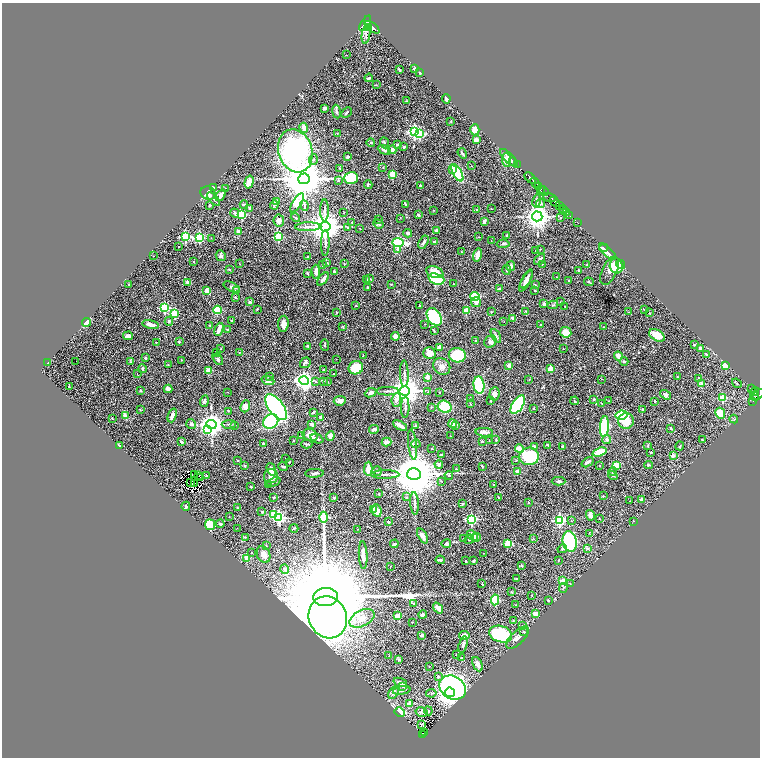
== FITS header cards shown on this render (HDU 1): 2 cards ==
NAXIS1  =                 1516
NAXIS2  =                 1511

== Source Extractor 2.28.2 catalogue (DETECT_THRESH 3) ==
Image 1516 x 1511 px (HDU 1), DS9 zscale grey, zoomed out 1/2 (1 PNG px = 2 x 2 image px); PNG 762 x 760 px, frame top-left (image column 1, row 1510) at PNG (2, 3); each listed source drawn as its Kron ellipse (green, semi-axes under 4 px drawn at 4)
Background 0.83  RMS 0.034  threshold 0.101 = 3 sigma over >= 5 px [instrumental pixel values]
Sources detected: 538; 46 cannot appear on this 1/2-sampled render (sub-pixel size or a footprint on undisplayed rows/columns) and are neither listed nor drawn; the other 492 listed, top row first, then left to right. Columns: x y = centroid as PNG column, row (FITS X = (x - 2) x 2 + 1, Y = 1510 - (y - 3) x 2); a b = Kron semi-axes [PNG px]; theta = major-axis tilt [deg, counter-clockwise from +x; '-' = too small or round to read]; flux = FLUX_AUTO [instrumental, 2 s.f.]
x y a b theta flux
365 23 9 4 58 8800
368 27 3 2 - 800
372 27 9 4 -36 3100
366 34 9 3 83 12
346 55 2 1 - 2
399 69 4 2 - 6.8
414 69 2 2 - 13
420 73 2 2 - 6.8
369 78 4 2 - 8.5
376 85 2 2 - 2.2
446 99 5 2 - 15
406 101 3 2 - 3
324 108 3 3 - 15
336 111 7 4 -81 11
346 113 6 2 45 9.8
451 121 2 2 - 5
304 128 5 4 - 36
475 130 5 4 - 66
414 132 4 3 - 1000
337 133 3 3 - 3.3
420 134 3 3 - 400
476 140 3 3 - 27
371 142 4 3 - 7.2
384 143 5 3 - 11
398 145 2 2 - 38
404 147 3 3 - 11
384 150 7 3 -29 20
392 150 4 3 - 29
295 151 22 17 -72 2200
462 153 5 3 - 10
348 157 4 2 - 6.8
509 158 11 4 -46 21
313 159 5 3 - 9.6
506 160 7 4 -86 17
513 161 2 1 - 11
517 165 2 1 - 16
472 166 3 2 - 2.3
340 168 3 2 - 5
383 168 2 2 - 2.9
452 169 3 2 - 84
457 173 9 4 -61 440
392 174 3 3 - 220
351 178 7 6 - 340
530 178 6 2 -46 860
304 179 6 5 - 27000
339 180 4 2 - 5.5
249 182 6 4 74 48
535 183 5 2 - 1000
368 184 4 2 - 6.8
420 186 3 2 - 12
214 187 3 2 - 12
538 187 4 2 - 190
225 188 2 1 - 2.3
540 189 4 2 - 240
544 191 5 3 - 490
208 193 7 6 - 55
221 195 6 3 52 53
550 197 7 3 -19 580
214 199 8 2 -48 8.9
276 201 4 3 - 17
537 201 7 3 80 9.9
555 202 6 3 -50 1700
297 203 11 4 57 440
541 203 4 4 - 17
405 204 3 2 - 5.5
210 205 3 3 - 10
244 205 4 3 - 6.9
274 205 4 2 - 10
304 206 5 3 - 9.7
560 206 3 1 - 250
250 208 4 3 - 14
562 208 2 2 - 660
491 209 2 1 - 2.4
325 210 11 3 -90 16
433 210 2 2 - 2.7
477 210 2 2 - 9.8
564 210 2 2 - 590
344 212 2 2 - 3
235 213 5 3 - 11
567 213 3 2 - 120
241 214 4 4 - 390
418 215 3 2 - 12
537 216 5 5 - 6100
570 216 2 1 - 95
295 218 5 2 - 7.4
400 218 3 3 - 2.9
560 218 3 2 - 4
378 220 3 2 - 2.2
279 221 6 5 - 29
484 221 3 2 - 17
352 222 3 2 - 3.2
577 222 2 1 - 8.8
378 224 5 3 - 13
325 226 5 5 - 13000
308 227 13 3 1 24
348 227 4 3 - 8.4
360 228 2 2 - 2.6
436 230 4 3 - 10
238 232 2 2 - 100
407 233 4 4 - 11
507 235 3 3 - 5.9
185 237 3 3 - 670
278 237 3 3 - 440
479 237 3 2 - 2.7
199 238 4 3 - 600
211 238 2 1 - 2.1
491 241 2 2 - 2.2
423 242 7 3 58 17
434 242 2 2 - 24
325 243 13 3 90 21
398 243 5 3 - 1000
503 244 6 2 3 6.9
178 246 2 2 - 2.8
604 248 4 2 - 8.1
540 249 2 2 - 4.4
398 250 3 2 - 45
461 251 2 1 - 1.7
536 251 2 2 - 3.9
608 252 11 4 -43 43
478 255 6 4 75 53
153 256 2 1 - 2.8
221 256 5 5 - 16
307 256 2 1 - 3.4
540 259 7 3 49 18
194 262 2 2 - 9.3
327 263 3 3 - 4.9
240 264 2 2 - 1.9
344 264 3 3 - 5.1
542 264 3 3 - 3.9
620 264 5 3 - 110
323 265 3 2 - 3.4
587 265 2 2 - 2.7
510 266 5 3 - 31
616 266 7 6 - 170
229 270 3 3 - 4.2
506 270 5 2 - 6.7
579 271 2 2 - 24
610 271 15 7 64 35
316 272 7 3 -86 29
334 272 4 2 - 12
435 272 9 5 -19 73
307 273 3 3 - 6.2
556 277 2 2 - 3.1
323 279 7 3 52 30
370 279 3 3 - 4.4
436 279 8 5 -20 400
527 279 10 4 62 41
366 280 3 2 - 4.3
568 280 2 2 - 7.7
526 281 12 3 62 34
188 282 4 3 - 27
589 282 5 2 - 6.2
391 284 2 2 - 3.9
453 284 2 1 - 2.9
129 285 3 2 - 4.6
535 285 4 2 - 5.6
232 287 9 3 -26 14
368 288 3 2 - 7.9
499 289 3 2 - 6.7
207 291 3 2 - 90
236 291 2 2 - 29
535 291 2 2 - 6.2
475 296 5 4 - 360
235 297 2 2 - 13
250 302 3 3 - 9.3
476 302 5 5 - 25
561 302 3 2 - 3.1
544 304 2 2 - 53
420 305 2 2 - 4
553 305 5 3 - 7.3
356 306 3 2 - 3.7
565 306 3 2 - 2.9
164 308 3 3 - 550
257 309 3 2 - 4.5
644 309 2 1 - 2.1
218 310 4 4 - 180
466 311 2 2 - 150
526 311 3 2 - 5.2
337 312 3 2 - 3.2
491 312 3 2 - 3.6
628 312 3 2 - 2.9
649 313 3 2 - 4.2
175 314 3 3 - 310
434 317 10 6 -57 420
512 318 2 2 - 24
232 320 3 3 - 6.2
169 321 4 3 - 8.4
504 321 2 2 - 2.2
87 322 5 3 - 130
283 324 8 5 83 39
425 324 4 2 - 3.2
540 324 2 2 - 6.1
151 325 8 4 -12 37
210 325 3 2 - 4.8
343 326 3 2 - 3.4
603 327 2 1 - 2.3
219 329 7 3 71 46
227 330 3 2 - 4.2
434 331 3 2 - 5.8
566 332 6 5 - 68
657 335 8 5 -30 72
128 336 5 3 - 30
395 336 4 3 - 40
496 336 7 4 -60 14
476 341 3 2 - 5.9
156 342 2 1 - 2.5
179 342 2 2 - 5.4
490 342 6 5 - 16
325 345 6 2 -86 6.5
694 345 2 2 - 5.8
308 346 3 3 - 9.9
439 347 4 3 - 48
221 348 3 2 - 2.5
700 348 2 2 - 9.5
564 349 2 1 - 1.7
239 352 2 2 - 2.5
217 353 2 2 - 3.6
429 353 6 5 - 61
706 354 4 2 - 3.9
363 355 2 1 - 3.8
457 355 8 7 - 370
618 356 4 3 - 41
145 358 3 3 - 8.4
218 359 6 4 -52 14
336 359 2 1 - 1.8
181 360 3 2 - 2.4
76 361 2 1 - 26
130 362 4 3 - 7.1
624 362 4 3 - 13
47 363 2 1 - 3.8
305 363 6 5 - 15
168 365 3 2 - 3.1
509 365 3 3 - 39
725 365 3 2 - 200
442 366 9 7 -41 42
356 368 7 6 - 170
143 369 4 2 - 8.4
323 369 2 2 - 3
550 369 3 2 - 180
208 370 2 2 - 120
137 374 2 1 - 2.1
334 374 3 3 - 4.5
404 374 13 3 -88 17
269 377 4 2 - 4.6
427 377 2 2 - 82
677 377 3 2 - 2.7
699 378 2 2 - 26
602 379 3 2 - 2.8
529 380 3 2 - 3
268 381 6 4 -19 25
304 381 5 4 - 3500
316 381 2 2 - 8.4
323 381 4 3 - 6.3
327 382 2 2 - 4.4
737 383 5 2 - 5.3
701 384 2 2 - 84
479 385 9 5 -82 490
69 387 4 1 - 5
752 388 2 1 - 5.4
168 389 4 3 - 33
140 390 3 2 - 3.6
388 391 11 3 1 15
405 391 5 4 - 11000
228 392 2 2 - 2.8
428 392 4 3 - 5.9
440 392 2 2 - 2.6
755 392 4 2 - 170
371 393 6 4 25 19
494 394 7 5 83 26
666 395 6 4 -35 17
758 395 7 3 41 430
754 396 4 2 - 200
470 398 3 2 - 2.7
722 398 3 3 - 240
396 400 7 5 84 21
594 400 4 2 - 4
204 401 6 3 71 16
340 401 6 4 8 34
491 401 3 3 - 4.4
574 401 4 3 - 5.7
609 401 3 2 - 3.6
655 401 2 2 - 9.2
753 401 4 2 - 32
602 403 3 2 - 3.2
470 404 3 2 - 3.8
518 405 10 5 57 680
245 406 6 4 68 34
276 407 15 7 -53 1700
405 407 10 3 89 14
431 407 2 2 - 3.3
445 407 7 6 - 280
140 409 2 2 - 7.4
534 409 2 2 - 14
642 409 3 2 - 4
228 411 3 2 - 2.2
313 412 4 2 - 12
720 413 6 4 -64 110
172 415 7 3 70 29
622 415 6 4 10 480
125 416 4 3 - 35
321 417 3 3 - 22
112 419 4 2 - 3.4
734 419 4 3 - 5.8
271 421 8 7 - 450
626 421 8 7 - 100
191 424 5 4 - 12
211 424 5 4 - 6300
229 424 7 3 2 12
312 424 3 3 - 23
453 424 4 4 - 46
235 425 2 2 - 3
456 425 3 3 - 5.6
400 426 7 3 -29 33
416 426 4 4 - 11
604 427 10 4 85 500
671 428 4 2 - 8.7
374 429 5 2 - 15
208 430 4 3 - 92
484 432 9 4 -4 26
310 435 8 6 -21 49
301 436 2 2 - 3.6
330 436 5 4 - 44
450 436 3 2 - 2.9
317 439 7 2 -19 15
607 439 5 4 - 11
496 440 2 2 - 4
702 440 4 2 - 5.3
293 441 2 2 - 4.4
482 441 3 3 - 4.9
489 441 3 2 - 2.7
181 442 3 3 - 13
386 442 5 4 - 24
263 443 2 2 - 24
307 444 6 3 -1 7.2
416 444 4 3 - 9.8
119 445 4 3 - 5.5
413 445 15 4 -84 24
548 445 4 3 - 5.9
534 446 4 3 - 4.9
563 446 4 3 - 7.7
648 446 4 3 - 5
680 446 4 3 - 6.4
432 449 2 2 - 9.8
519 449 4 3 - 88
600 452 7 3 21 180
651 452 3 2 - 3.6
441 454 2 2 - 6.5
673 455 2 2 - 66
529 456 10 8 3 360
285 458 2 1 - 2.4
516 460 3 2 - 4.3
237 461 2 2 - 2.7
289 462 3 2 - 4.3
587 462 7 3 34 20
439 465 4 4 - 22
616 465 4 3 - 79
648 465 4 3 - 5.7
244 466 3 3 - 6.6
283 466 5 3 - 10
482 466 3 2 - 7
600 466 2 2 - 2.9
271 469 6 4 -71 71
368 469 7 3 87 65
456 469 2 2 - 13
377 471 4 4 - 12
518 471 3 3 - 33
613 472 4 3 - 9.2
314 473 9 3 3 16
385 474 14 3 0 22
414 474 6 6 - 39000
194 475 2 1 - 0.7
199 475 2 1 - 1.3
449 475 4 4 - 7.3
206 476 4 2 - 4.3
271 476 7 7 - 64
613 476 5 3 - 7.1
201 477 2 1 - 4.2
441 481 3 2 - 3
558 481 7 3 -1 15
191 482 2 1 - 1.2
274 482 7 3 22 11
194 483 2 1 - 1.6
268 485 2 1 - 2.2
493 485 2 2 - 9.5
251 487 2 2 - 5.3
379 494 2 2 - 5.3
603 496 2 2 - 5.5
406 497 3 2 - 4.2
274 498 3 2 - 6.2
334 498 2 2 - 9.6
499 498 3 2 - 5.4
642 499 3 3 - 13
630 501 2 1 - 1.6
415 503 11 3 -87 15
528 503 2 2 - 11
463 504 4 3 - 6.2
186 506 4 2 - 7.9
237 508 3 2 - 5
374 509 3 3 - 57
377 511 6 4 -82 57
262 512 2 2 - 19
274 514 3 3 - 240
590 515 5 4 - 21
229 517 2 1 - 1.9
323 517 5 3 - 470
279 518 4 3 - 900
471 519 4 3 - 820
599 519 3 2 - 2.7
560 520 4 3 - 980
571 521 3 2 - 4
634 521 3 2 - 3.5
388 522 2 2 - 23
220 524 4 3 - 12
210 525 5 5 - 130
237 528 2 2 - 1.9
294 528 4 3 - 6.9
357 529 2 1 - 1.9
589 533 2 2 - 2.4
423 536 8 4 -61 26
473 536 6 4 -41 48
245 537 3 3 - 5.1
476 537 5 4 - 14
533 538 3 2 - 2.9
464 539 3 2 - 5.2
469 539 5 3 - 8.6
570 541 10 7 -78 690
507 543 3 2 - 150
394 544 4 2 - 9.3
446 544 4 3 - 13
266 546 2 2 - 2.6
588 548 4 3 - 8.4
562 549 5 4 - 12
252 552 2 1 - 3.1
483 553 2 1 - 3.4
264 555 9 6 -65 45
363 555 14 3 -87 58
247 558 2 2 - 140
440 560 4 3 - 11
559 560 3 2 - 2.9
466 561 2 2 - 10
474 561 3 2 - 9.5
521 565 4 3 - 8
390 566 2 2 - 2.6
285 569 5 4 - 16
516 578 3 2 - 3.3
563 581 2 2 - 87
482 584 2 1 - 4
570 584 3 2 - 2.4
563 588 5 2 - 5.2
511 592 4 3 - 5.1
532 595 4 2 - 3.7
326 597 12 9 4 210000
495 600 5 4 - 270
548 601 2 2 - 7.2
414 604 3 2 - 4.8
516 605 3 2 - 3.5
438 608 6 3 -53 42
535 614 4 4 - 39
423 615 4 3 - 22
398 616 4 3 - 77
328 617 21 19 -66 4500
362 618 13 8 27 58
513 620 3 3 - 3.7
412 622 2 2 - 2.5
523 626 3 3 - 5.4
524 632 3 2 - 11
501 634 11 8 -16 580
422 635 4 3 - 15
464 636 5 3 - 39
518 638 14 6 44 48
463 644 8 3 73 20
389 655 3 2 - 3.6
456 655 2 2 - 3
461 658 3 3 - 4.1
399 659 3 3 - 7.4
477 664 8 4 -64 34
430 666 2 2 - 3.3
438 676 4 3 - 7.3
400 682 7 4 -20 27
403 686 2 2 - 48
452 688 14 11 -31 1800
402 690 9 3 10 21
394 692 7 4 62 25
450 692 5 4 - 5200
431 693 5 4 - 9.7
409 703 2 2 - 120
428 711 4 3 - 6
400 712 5 4 - 100
421 712 6 5 - 13
421 724 3 2 - 5.3
425 733 2 1 - 3.8
423 734 3 2 - 43
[46 sub-pixel or undisplayed-footprint detections neither listed nor drawn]